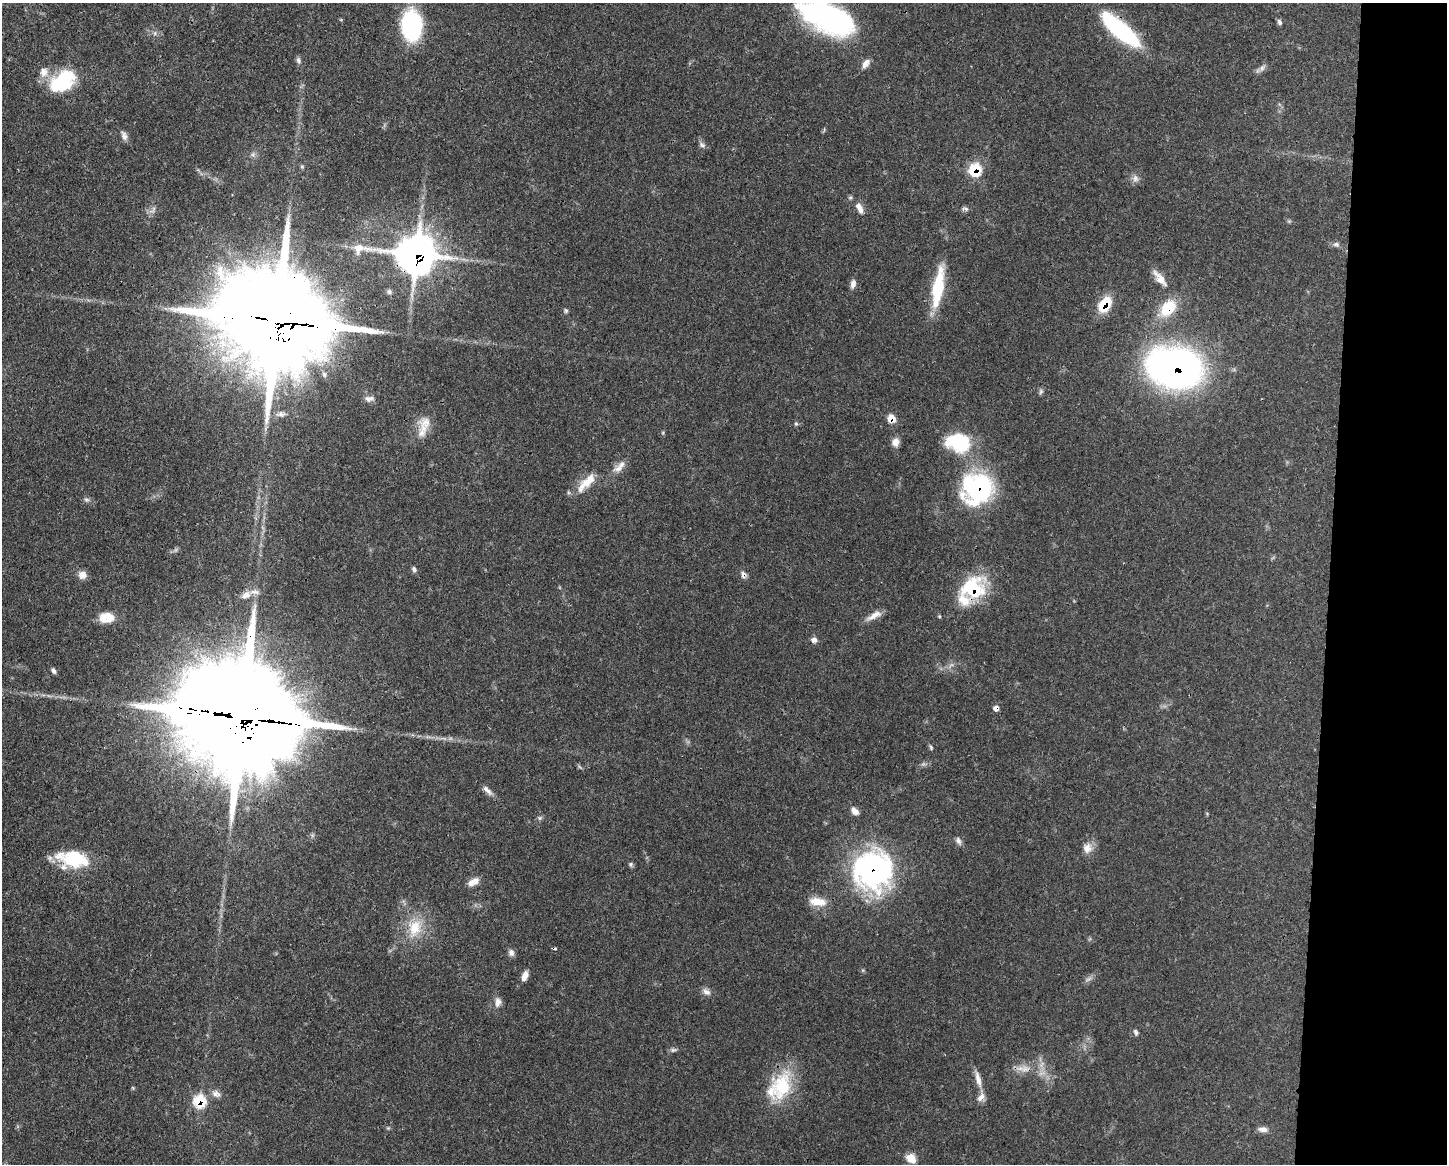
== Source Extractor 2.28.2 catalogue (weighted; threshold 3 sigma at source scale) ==
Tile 9 of 3 x 4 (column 3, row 3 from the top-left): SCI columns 3001-4445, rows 1165-2326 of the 4670 x 4656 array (HDU 1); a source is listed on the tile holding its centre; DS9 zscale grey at full resolution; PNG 1449 x 1166 px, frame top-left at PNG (2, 3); no overlay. Shown black and unused: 8% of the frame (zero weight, under 3 of 4 exposures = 1% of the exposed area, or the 3 px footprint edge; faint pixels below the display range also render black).
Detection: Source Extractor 2.28.2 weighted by HDU 2 'WHT'; one run over the whole footprint, this tile lists its part. Background 0.0589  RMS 0.0034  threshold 0.0152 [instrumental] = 3 sigma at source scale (4.5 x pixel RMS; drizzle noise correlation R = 1.50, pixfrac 1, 0.05/0.05 arcsec/px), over >= 5 px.
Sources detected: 86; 3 too faint to see at this stretch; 2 cosmic-ray / hot-pixel residue — not listed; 5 inside a brighter listed object's ellipse — not listed separately; the other 76 listed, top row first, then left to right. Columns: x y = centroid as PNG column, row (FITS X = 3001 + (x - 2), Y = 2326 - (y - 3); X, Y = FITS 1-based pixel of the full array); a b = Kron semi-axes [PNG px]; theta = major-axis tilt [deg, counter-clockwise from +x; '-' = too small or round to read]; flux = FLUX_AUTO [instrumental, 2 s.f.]
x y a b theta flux
828 17 57 27 -25 78
1279 22 8 5 -70 0.83
411 25 28 19 -89 38
1120 30 44 13 -40 41
155 33 6 4 72 0.61
298 60 10 6 -67 0.95
866 63 13 6 53 2.1
1262 68 12 6 66 1.3
63 81 32 21 34 20
124 136 13 7 -66 1.5
702 145 10 6 -38 1.1
253 154 7 5 45 0.86
302 167 5 5 - 0.52
975 169 8 8 - 18
1135 178 10 8 -53 1.6
859 208 17 8 -66 2.5
965 209 11 5 -7 0.9
1336 244 9 7 -10 1
416 254 18 14 -4 700
1160 278 25 9 -51 4.3
853 284 12 7 77 1.7
938 287 52 13 81 16
1105 304 16 10 57 12
1168 308 25 16 48 11
566 310 6 5 - 0.61
277 320 39 27 -12 9300
1175 367 46 31 -11 180
1041 391 8 6 87 0.73
369 399 13 7 3 1.6
281 414 12 7 2 1.6
891 418 10 9 - 3.2
425 423 25 17 60 6.1
796 424 6 5 - 0.55
895 442 10 9 - 2.1
958 442 28 21 -13 22
619 468 16 10 26 2.9
587 482 32 10 45 6.8
977 488 33 30 38 50
86 499 6 5 - 0.72
414 569 7 6 - 0.88
743 574 9 7 -79 1.3
82 575 11 10 - 2.3
972 588 29 24 33 23
246 595 14 9 32 2.5
874 616 23 7 29 3
106 617 17 11 3 6.5
814 640 8 6 3 1.4
53 671 7 5 -63 1
243 716 46 29 -10 12000
931 747 8 4 -66 0.58
487 790 16 6 -42 1.9
855 811 10 6 -44 2.4
540 818 7 5 44 0.69
958 841 11 7 -62 1.2
1087 848 14 13 - 3.1
73 859 35 19 -6 19
630 864 7 4 -85 0.65
873 870 45 44 - 73
473 882 15 8 28 2.9
818 901 23 11 -8 5.4
415 928 25 19 69 10
511 953 9 7 -85 1.4
525 976 12 7 68 2.2
706 992 12 8 -30 1.7
498 1002 12 9 83 2
1136 1032 9 5 -69 0.81
673 1050 10 5 13 0.85
1025 1069 16 11 -5 3.9
978 1079 25 7 -75 3.2
782 1086 43 26 74 20
133 1088 5 4 - 0.37
216 1094 13 8 -25 2
199 1101 8 8 - 18
388 1128 5 5 - 0.42
1263 1129 13 7 -3 1.8
911 1158 12 9 -36 3.8
Overlapping masked pixels (flux is a lower limit): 16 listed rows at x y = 828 17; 1120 30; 975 169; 416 254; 1105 304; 1168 308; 277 320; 1175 367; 891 418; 977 488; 743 574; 972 588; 243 716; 873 870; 1025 1069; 199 1101
Isophote crosses this tile's border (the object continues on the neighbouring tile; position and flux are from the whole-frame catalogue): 2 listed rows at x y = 828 17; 1120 30